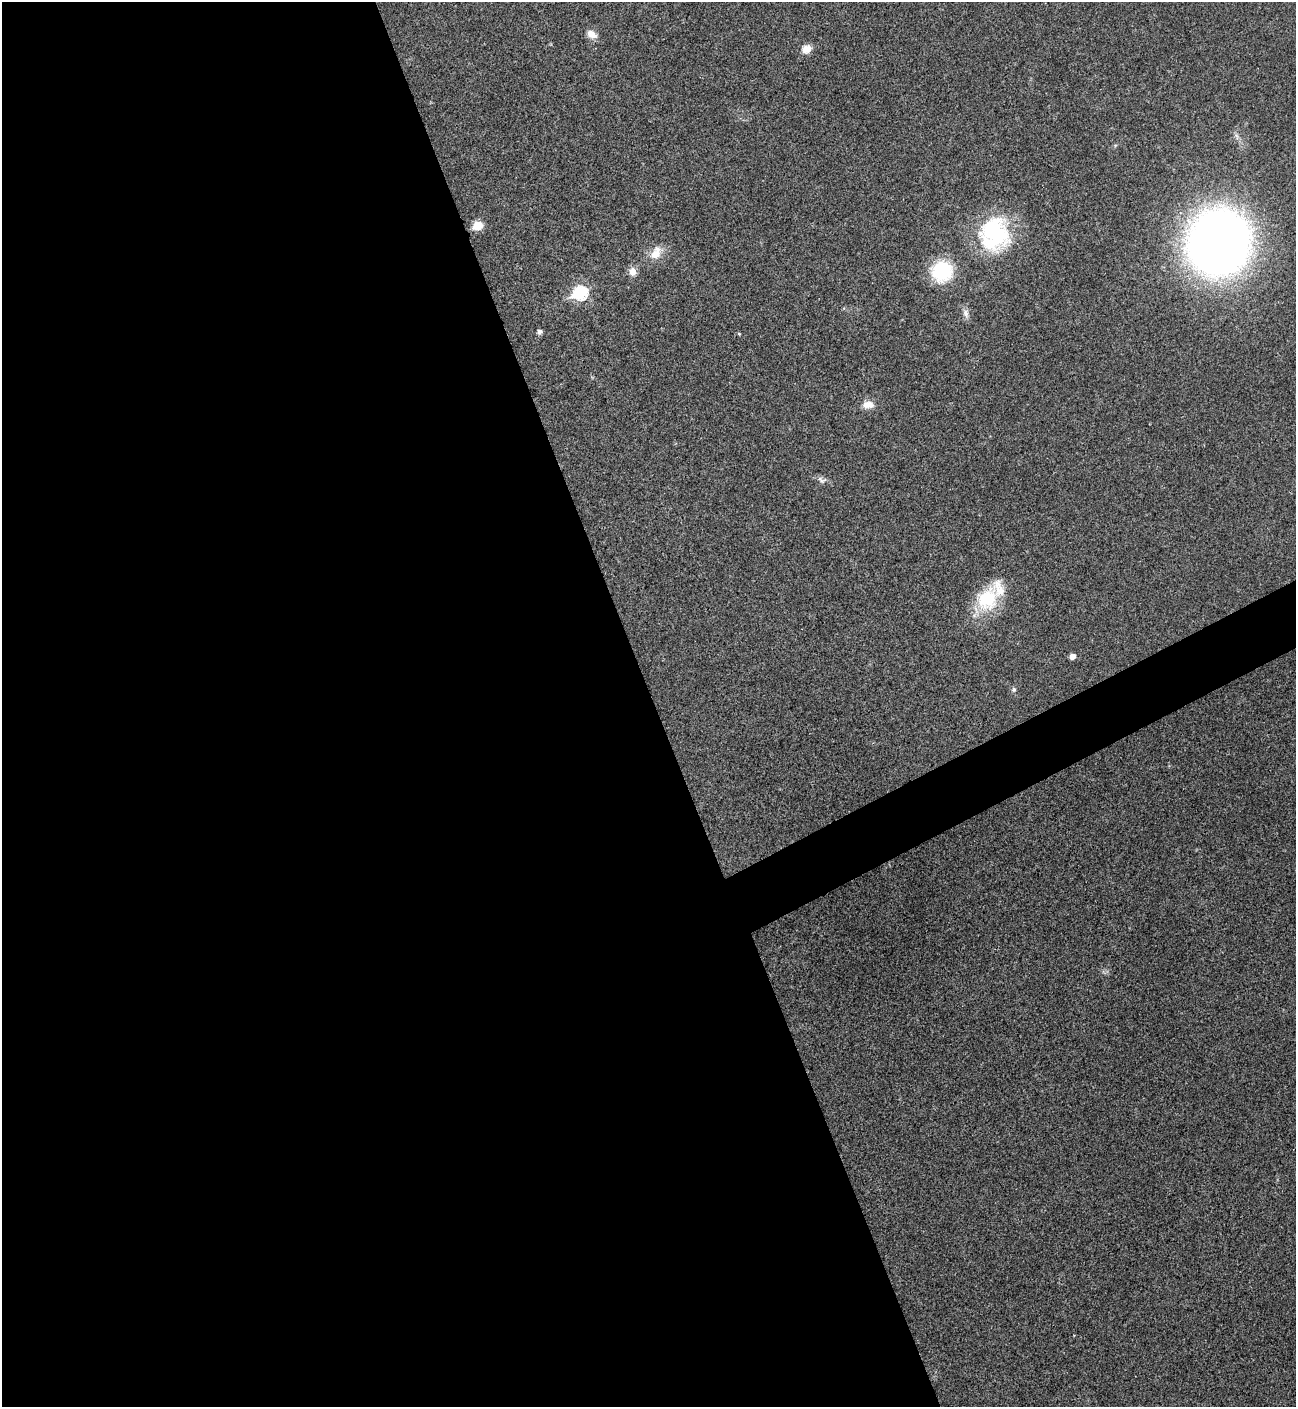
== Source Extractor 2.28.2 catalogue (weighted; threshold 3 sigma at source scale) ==
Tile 9 of 4 x 4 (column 1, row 3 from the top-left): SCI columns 288-1581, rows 1408-2812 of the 5618 x 5629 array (HDU 1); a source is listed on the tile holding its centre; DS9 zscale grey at full resolution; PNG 1298 x 1409 px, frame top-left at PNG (2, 2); no overlay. Shown black and unused: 53% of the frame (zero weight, under 3 of 4 exposures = <1% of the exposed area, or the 3 px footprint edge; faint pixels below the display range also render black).
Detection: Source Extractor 2.28.2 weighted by HDU 2 'WHT'; one run over the whole footprint, this tile lists its part. Background 0.021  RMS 0.0041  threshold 0.0186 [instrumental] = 3 sigma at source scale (4.5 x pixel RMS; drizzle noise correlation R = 1.50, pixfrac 1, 0.05/0.05 arcsec/px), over >= 5 px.
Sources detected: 18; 1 inside a brighter listed object's ellipse — not listed separately; the other 17 listed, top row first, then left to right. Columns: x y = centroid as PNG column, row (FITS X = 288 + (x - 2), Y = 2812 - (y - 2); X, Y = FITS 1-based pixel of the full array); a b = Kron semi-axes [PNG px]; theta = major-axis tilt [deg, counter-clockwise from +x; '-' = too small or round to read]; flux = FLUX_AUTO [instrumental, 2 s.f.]
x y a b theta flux
591 34 13 8 -29 3.4
806 49 11 9 25 3.7
477 226 6 5 - 14
994 234 41 35 87 41
1219 243 47 45 68 420
656 253 20 12 60 5.7
942 271 18 17 - 27
633 272 11 9 -80 2.7
580 293 8 7 - 46
966 314 11 7 -70 2
539 332 5 4 - 1.6
739 334 4 4 - 0.38
868 405 15 9 -1 3.6
822 480 15 8 -19 1.7
987 599 31 26 65 22
1072 656 5 4 - 2.6
1014 689 7 5 -89 0.85